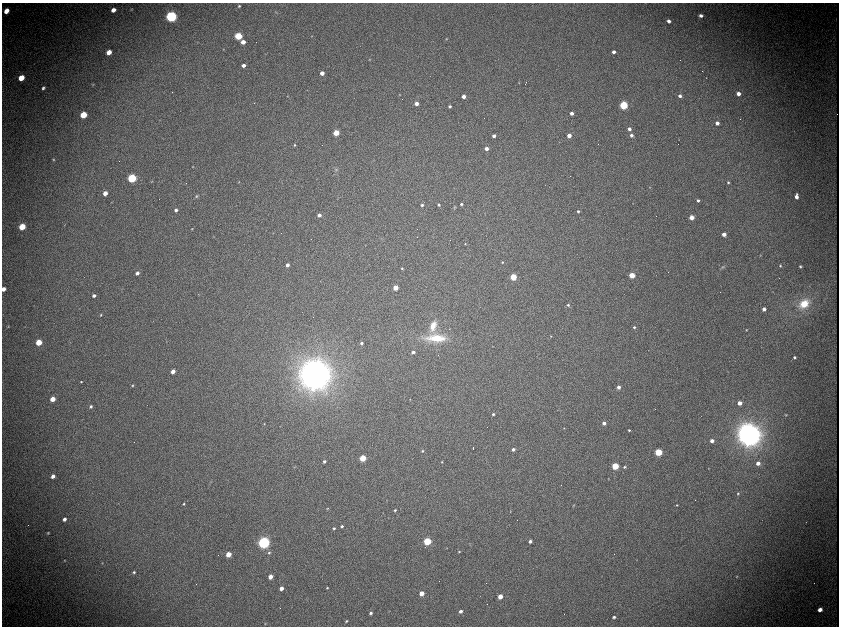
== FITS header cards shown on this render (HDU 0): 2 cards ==
NAXIS1  =                 1674 /fastest changing axis
NAXIS2  =                 1248 /next to fastest changing axis

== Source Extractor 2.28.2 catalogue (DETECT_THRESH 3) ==
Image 1674 x 1248 px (HDU 0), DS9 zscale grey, zoomed out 1/2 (1 PNG px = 2 x 2 image px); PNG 841 x 628 px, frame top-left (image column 2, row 1247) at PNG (2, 3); no overlay
Background 10100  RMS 89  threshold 266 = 3 sigma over >= 5 px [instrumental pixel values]
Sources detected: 191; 30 cannot appear on this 1/2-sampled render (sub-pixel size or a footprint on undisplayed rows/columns) and are not listed; the other 161 listed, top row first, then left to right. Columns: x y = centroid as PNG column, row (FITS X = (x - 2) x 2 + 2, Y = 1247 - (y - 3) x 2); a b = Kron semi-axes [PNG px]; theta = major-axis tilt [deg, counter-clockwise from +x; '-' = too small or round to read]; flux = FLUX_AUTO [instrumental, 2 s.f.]
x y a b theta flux
239 6 4 3 - 2.0e+04
131 9 4 2 - 1.1e+04
113 10 4 3 - 1.3e+05
6 11 5 3 - 2.0e+05
276 12 4 3 - 1.5e+04
171 16 5 5 - 3.5e+06
701 16 4 3 - 5.9e+04
669 21 3 3 - 7.2e+04
238 36 4 4 - 9.5e+05
312 36 3 2 - 8.3e+03
446 39 3 3 - 1.3e+04
243 42 4 3 - 1.6e+05
223 49 3 3 - 9.1e+03
109 52 4 3 - 2.1e+05
613 52 3 3 - 6.9e+04
369 60 4 3 - 1.3e+04
243 65 3 3 - 8.5e+04
702 71 2 1 - 8.4e+03
322 73 3 3 - 1.1e+05
21 78 4 4 - 3.8e+05
519 83 3 3 - 8.1e+03
93 84 4 2 - 1.2e+04
525 84 2 1 - 2.5e+04
43 88 4 3 - 4.1e+04
399 94 3 2 - 1.0e+04
738 94 4 3 - 1.1e+05
287 96 3 2 - 7.1e+03
463 96 3 3 - 1.1e+05
680 96 3 3 - 6.3e+04
416 103 3 3 - 1.4e+05
623 105 4 4 - 1.6e+06
450 106 3 3 - 3.8e+04
571 113 3 3 - 8.8e+04
83 115 4 4 - 7.0e+05
717 123 3 3 - 8.5e+04
629 129 3 3 - 7.4e+04
336 133 3 3 - 5.5e+05
569 135 3 3 - 1.5e+05
631 135 3 3 - 6.6e+04
494 136 3 3 - 8.4e+04
295 145 3 3 - 2.1e+04
486 149 3 3 - 1.1e+05
53 160 4 3 - 1.8e+04
193 166 3 2 - 9.3e+03
336 169 6 4 -47 3.2e+04
132 178 4 4 - 2.1e+06
152 181 4 3 - 1.1e+04
239 182 4 3 - 1.1e+04
728 182 3 3 - 2.3e+04
650 187 3 2 - 9.1e+03
105 193 4 3 - 1.7e+05
196 196 5 4 - 3.0e+04
796 196 5 3 - 9.8e+04
698 200 3 3 - 3.6e+04
633 203 3 2 - 7.0e+03
462 204 4 3 - 3.6e+04
422 205 3 3 - 3.9e+04
439 205 3 3 - 3.2e+04
454 207 6 4 55 2.1e+04
176 210 3 3 - 6.0e+04
578 211 3 3 - 3.1e+04
319 215 3 3 - 9.4e+04
691 217 3 3 - 2.2e+05
22 227 4 4 - 5.3e+05
192 229 3 2 - 1.2e+04
724 234 3 3 - 1.4e+05
465 244 3 3 - 1.3e+04
365 245 3 2 - 5.5e+03
760 255 3 2 - 9.9e+03
502 262 3 3 - 2.1e+04
287 265 3 3 - 8.8e+04
780 266 3 3 - 1.6e+04
800 266 3 3 - 1.9e+04
723 267 6 3 26 2.7e+04
402 268 3 3 - 1.7e+04
137 273 3 3 - 7.3e+04
632 275 3 3 - 4.6e+05
513 277 3 3 - 8.2e+05
395 288 3 3 - 3.3e+05
3 289 4 3 - 9.7e+04
94 296 3 3 - 5.9e+04
804 304 13 10 34 4.0e+05
568 305 3 3 - 2.8e+04
764 309 3 3 - 9.4e+04
101 315 4 3 - 1.6e+04
8 326 4 3 - 1.6e+04
433 326 13 8 73 2.7e+05
634 327 3 3 - 3.0e+04
746 330 3 2 - 1.2e+04
551 336 2 2 - 1.2e+04
436 338 28 9 -2 6.5e+05
39 342 4 4 - 4.7e+05
361 343 3 3 - 4.3e+04
413 352 3 3 - 7.2e+04
794 357 3 3 - 2.9e+04
173 371 3 3 - 1.5e+05
315 374 15 15 - 2.1e+07
81 382 3 3 - 1.6e+04
132 385 4 3 - 1.9e+04
619 387 3 3 - 9.4e+04
53 399 4 3 - 2.5e+05
410 399 3 2 - 7.5e+03
740 403 3 3 - 1.6e+05
91 406 4 3 - 3.4e+04
493 414 3 3 - 3.5e+04
786 415 3 3 - 1.2e+04
604 423 3 3 - 7.9e+04
264 424 3 3 - 1.1e+04
280 426 2 2 - 6.3e+03
564 428 3 2 - 8.2e+03
629 430 3 2 - 2.1e+04
749 434 11 10 - 1.4e+07
712 441 3 3 - 9.8e+04
473 448 2 1 - 2.1e+04
513 449 3 3 - 6.6e+04
422 451 3 3 - 2.6e+04
658 452 4 3 - 1.1e+06
362 458 3 3 - 7.4e+05
324 461 3 3 - 3.9e+04
442 462 3 2 - 1.2e+04
758 463 4 4 - 1.2e+05
615 466 3 3 - 9.2e+05
294 467 4 3 - 1.4e+04
624 467 4 3 - 3.1e+04
53 476 4 3 - 8.9e+04
608 478 2 2 - 7.3e+03
738 493 3 3 - 1.7e+04
183 504 3 2 - 2.1e+04
573 505 4 4 - 1.6e+04
677 505 3 3 - 1.6e+04
327 508 3 2 - 1.2e+04
395 510 3 3 - 2.6e+04
510 512 2 2 - 7.0e+03
64 519 4 3 - 7.8e+04
342 526 3 3 - 3.2e+04
334 528 3 3 - 2.5e+04
48 533 3 2 - 1.7e+04
427 541 4 3 - 1.3e+06
530 541 3 3 - 5.4e+04
264 543 5 5 - 3.8e+06
447 548 2 2 - 6.2e+03
459 552 3 3 - 1.6e+04
269 553 5 4 - 3.1e+04
228 554 4 3 - 3.4e+05
637 560 3 2 - 5.7e+03
65 561 4 4 - 1.7e+04
102 563 3 3 - 9.5e+03
134 572 3 3 - 2.7e+04
737 576 4 3 - 1.2e+04
270 577 3 3 - 2.0e+05
281 588 3 3 - 1.4e+05
327 588 3 2 - 1.4e+04
421 593 3 3 - 2.3e+05
500 596 3 3 - 2.5e+05
820 609 4 3 - 1.4e+05
389 611 3 2 - 6.6e+03
461 611 3 3 - 8.6e+04
371 613 3 3 - 4.6e+04
614 617 3 3 - 3.9e+04
346 621 3 3 - 2.2e+04
265 624 4 3 - 1.1e+04
At the frame edge (FLAGS 8, measured only in part): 1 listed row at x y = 3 289
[30 sub-pixel or undisplayed-footprint detections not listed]